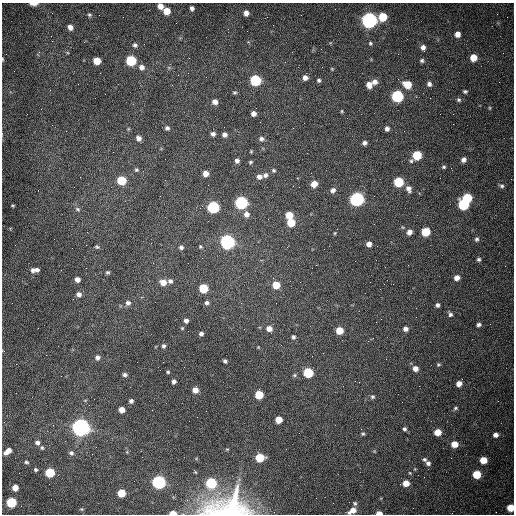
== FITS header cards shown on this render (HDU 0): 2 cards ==
NAXIS1  =                  512 /fastest changing axis
NAXIS2  =                  512 /next to fastest changing axis

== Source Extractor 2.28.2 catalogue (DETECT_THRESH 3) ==
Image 512 x 512 px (HDU 0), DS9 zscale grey, 1 PNG px = 1 image px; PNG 516 x 516 px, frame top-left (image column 1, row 512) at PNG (2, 3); no overlay
Background 1530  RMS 23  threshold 70.4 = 3 sigma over >= 5 px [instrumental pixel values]
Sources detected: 159; all 159 listed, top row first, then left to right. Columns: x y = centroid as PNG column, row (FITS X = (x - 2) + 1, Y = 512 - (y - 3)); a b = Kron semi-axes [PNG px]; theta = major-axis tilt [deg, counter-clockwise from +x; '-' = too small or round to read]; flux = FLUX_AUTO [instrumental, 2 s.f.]
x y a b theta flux
33 4 7 3 0 1.1e+04
160 6 6 5 - 1.0e+04
192 8 5 4 - 4.8e+03
167 11 6 5 - 2.2e+04
246 13 6 5 - 8.6e+03
89 15 6 5 - 2.5e+03
383 17 6 6 - 4.7e+04
369 20 7 6 - 7.3e+05
70 27 6 5 - 8.7e+03
457 34 5 5 - 1.2e+04
51 36 2 2 - 1.0e+03
370 43 4 4 - 2.3e+03
135 45 6 6 - 4.0e+03
423 47 6 5 - 6.9e+03
473 58 6 5 - 2.4e+04
3 59 5 3 - 1.5e+03
131 60 6 6 - 9.6e+04
97 61 6 5 - 2.6e+04
422 61 5 5 - 3.2e+03
142 67 7 7 - 7.6e+03
332 69 4 4 - 1.5e+03
100 73 2 2 - 7.5e+02
305 78 6 6 - 7.8e+03
255 80 6 6 - 1.3e+05
319 80 5 5 - 3.2e+03
375 82 7 6 - 8.1e+03
429 84 5 5 - 5.2e+03
369 85 7 6 - 1.2e+04
407 85 7 6 - 3.3e+04
465 91 4 4 - 2.7e+03
235 93 5 5 - 2.4e+03
105 94 2 2 - 8.1e+02
397 96 6 6 - 2.0e+05
459 100 5 5 - 3.0e+03
215 102 6 5 - 7.9e+03
490 108 5 3 - 1.6e+03
342 111 4 4 - 1.8e+03
253 114 5 5 - 7.4e+03
167 128 5 5 - 3.9e+03
293 128 2 2 - 8.4e+02
387 129 5 5 - 4.8e+03
213 134 4 4 - 4.7e+03
224 135 5 5 - 5.6e+03
139 138 6 5 - 6.9e+03
261 139 7 6 - 5.0e+03
364 143 5 4 - 5.0e+03
251 151 4 4 - 1.5e+03
417 155 6 6 - 5.9e+04
463 160 6 5 - 5.9e+03
237 161 5 5 - 5.1e+03
411 161 6 5 - 2.9e+03
250 162 4 3 - 2.2e+03
444 167 5 5 - 2.5e+03
136 170 5 5 - 2.4e+03
274 170 5 5 - 2.7e+03
205 173 5 5 - 1.1e+04
265 175 6 6 - 5.0e+03
259 177 7 6 - 7.1e+03
121 180 6 5 - 6.2e+04
399 182 6 6 - 8.7e+04
314 184 6 5 - 1.9e+04
502 186 6 5 - 3.1e+03
299 187 2 2 - 9.8e+02
409 189 9 7 -63 7.7e+03
333 190 7 6 - 5.9e+03
467 198 6 5 - 7.1e+04
357 199 7 6 - 4.3e+05
241 203 6 6 - 2.7e+05
463 204 6 6 - 1.2e+05
13 206 4 2 - 1.5e+03
213 207 6 6 - 2.0e+05
77 209 7 5 -33 3.2e+03
246 214 7 7 - 8.4e+03
289 215 6 5 - 2.7e+04
291 222 6 6 - 3.5e+04
409 232 7 6 - 8.4e+03
426 232 6 6 - 4.8e+04
335 233 5 3 - 1.4e+03
477 239 6 5 - 3.5e+03
227 242 6 6 - 5.4e+05
369 244 5 5 - 8.6e+03
97 247 6 5 - 2.3e+03
181 247 5 4 - 3.8e+03
200 247 4 3 - 2.0e+03
202 258 2 2 - 6.4e+02
479 259 5 4 - 3.1e+03
35 270 10 5 5 7.7e+03
108 272 4 4 - 2.6e+03
457 278 6 5 - 9.6e+03
77 279 5 5 - 7.9e+03
170 281 6 5 - 4.8e+03
163 282 7 6 - 1.4e+04
276 285 6 6 - 3.3e+04
203 288 6 6 - 6.7e+04
79 294 5 5 - 6.3e+03
128 303 7 6 - 5.1e+03
207 303 5 5 - 4.0e+03
437 305 4 4 - 4.0e+03
450 314 6 5 - 3.8e+03
381 319 2 2 - 7.8e+02
186 321 4 4 - 5.9e+03
479 325 5 4 - 4.2e+03
182 328 5 4 - 1.7e+03
269 328 7 6 - 1.1e+04
405 329 6 5 - 5.9e+03
339 331 5 5 - 3.1e+04
201 334 5 4 - 4.1e+03
293 337 5 5 - 3.6e+03
164 346 5 4 - 3.4e+03
97 357 6 5 - 5.7e+03
225 361 4 3 - 3.4e+03
438 365 6 5 - 2.2e+03
415 368 5 5 - 1.1e+04
168 372 3 3 - 2.0e+03
308 373 6 6 - 1.0e+05
125 375 4 4 - 4.2e+03
294 375 6 5 - 2.6e+03
174 381 4 4 - 4.3e+03
459 384 5 5 - 1.2e+04
195 390 5 5 - 1.4e+04
259 395 6 5 - 4.4e+04
372 397 6 5 - 3.1e+03
131 401 4 4 - 4.1e+03
455 408 6 4 18 2.5e+03
122 410 5 5 - 1.3e+04
279 420 5 5 - 2.4e+04
81 427 7 6 - 1.2e+06
404 429 4 4 - 3.5e+03
437 432 5 5 - 2.4e+04
363 434 5 4 - 2.5e+03
496 435 5 5 - 7.4e+03
37 443 6 5 - 5.4e+03
454 444 5 5 - 2.0e+04
42 448 6 4 -73 2.5e+03
8 451 9 5 38 1.3e+04
374 451 5 4 - 1.4e+03
71 453 6 6 - 4.4e+03
260 458 6 5 - 6.1e+04
424 459 5 5 - 3.1e+03
483 460 5 5 - 2.7e+04
26 462 5 4 - 2.9e+03
428 463 6 5 - 4.6e+03
36 470 5 4 - 2.8e+03
50 473 6 5 - 7.6e+04
477 474 6 5 - 4.9e+04
159 482 6 6 - 4.1e+05
211 483 6 6 - 1.5e+05
406 483 6 5 - 2.0e+04
15 488 5 5 - 1.6e+04
121 493 5 5 - 4.2e+04
316 498 2 2 - 3.6e+03
11 502 6 6 - 1.1e+05
355 503 5 5 - 2.9e+03
228 507 57 29 5 1.9e+05
510 508 5 5 - 3.2e+04
81 509 5 4 - 1.7e+03
352 511 9 5 30 1.3e+04
173 513 5 3 - 1.9e+04
379 513 5 3 - 1.2e+04
At the frame edge (FLAGS 8, measured only in part): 7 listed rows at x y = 33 4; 3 59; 228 507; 510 508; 352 511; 173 513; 379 513